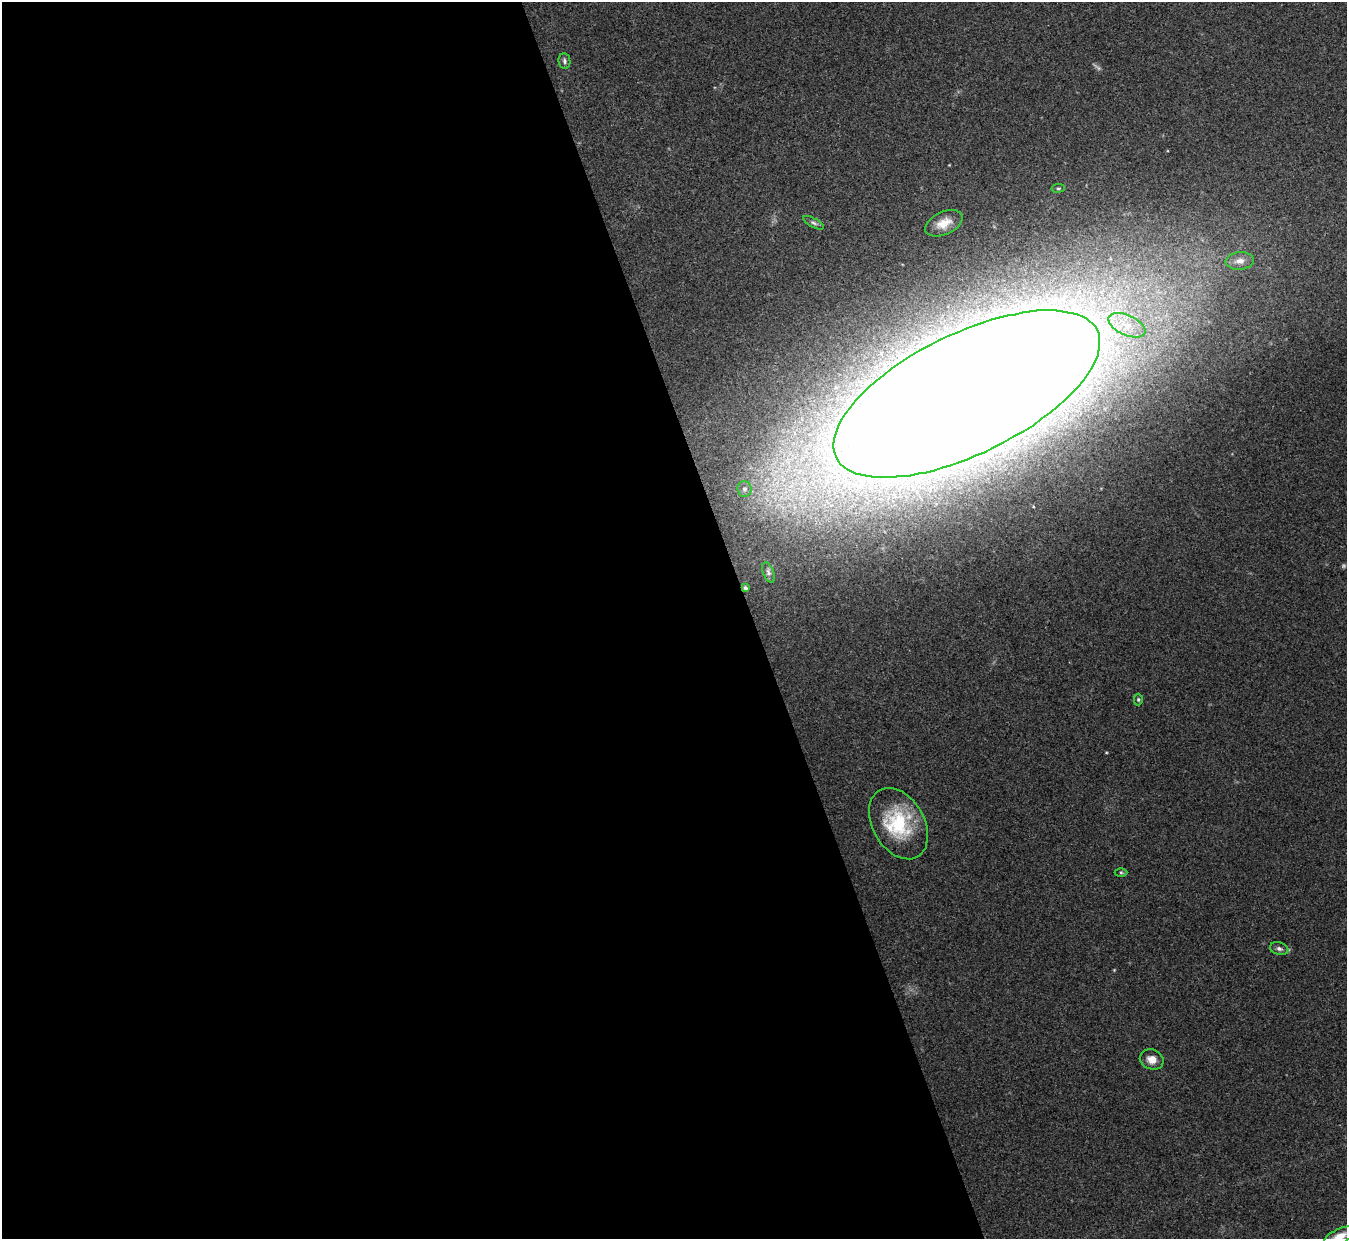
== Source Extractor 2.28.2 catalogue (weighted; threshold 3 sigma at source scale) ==
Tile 9 of 4 x 4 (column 1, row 3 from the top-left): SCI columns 10-1354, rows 1395-2631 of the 5402 x 5386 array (HDU 1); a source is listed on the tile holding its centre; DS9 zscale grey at full resolution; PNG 1349 x 1241 px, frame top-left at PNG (2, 2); each listed source drawn as its Kron ellipse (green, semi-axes under 4 px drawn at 4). Shown black and unused: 56% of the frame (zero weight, under 3 of 4 exposures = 1% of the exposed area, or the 3 px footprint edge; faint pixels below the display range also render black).
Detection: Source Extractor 2.28.2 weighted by HDU 2 'WHT'; one run over the whole footprint, this tile lists its part. Background 0.0565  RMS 0.0051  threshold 0.0227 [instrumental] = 3 sigma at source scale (4.5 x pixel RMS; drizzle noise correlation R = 1.50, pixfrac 1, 0.05/0.05 arcsec/px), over >= 5 px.
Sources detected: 19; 2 too faint to see at this stretch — neither listed nor drawn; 1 inside a brighter listed object's ellipse — not listed separately; the other 16 listed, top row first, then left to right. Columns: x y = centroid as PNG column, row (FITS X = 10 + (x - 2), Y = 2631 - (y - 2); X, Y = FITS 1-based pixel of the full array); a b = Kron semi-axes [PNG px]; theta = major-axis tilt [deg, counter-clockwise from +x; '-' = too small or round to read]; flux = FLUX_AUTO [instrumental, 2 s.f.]
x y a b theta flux
564 61 8 6 -82 1.3
1058 188 7 3 8 0.62
813 223 11 4 -28 1.3
944 223 20 11 25 6.9
1240 261 14 8 5 4
1127 325 20 10 -24 9.5
967 394 145 60 26 4700
745 489 8 7 - 1.9
768 572 10 5 -68 1.5
745 588 4 3 - 0.89
1138 700 6 4 -89 0.73
898 824 38 26 -60 33
1121 873 6 4 -1 0.79
1279 949 9 6 -15 1.6
1152 1059 12 10 -21 4.4
1340 1236 18 7 25 6.7
Overlapping masked pixels (flux is a lower limit): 1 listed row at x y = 745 588
Isophote crosses this tile's border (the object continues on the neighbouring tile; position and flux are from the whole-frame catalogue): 1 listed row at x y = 1340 1236